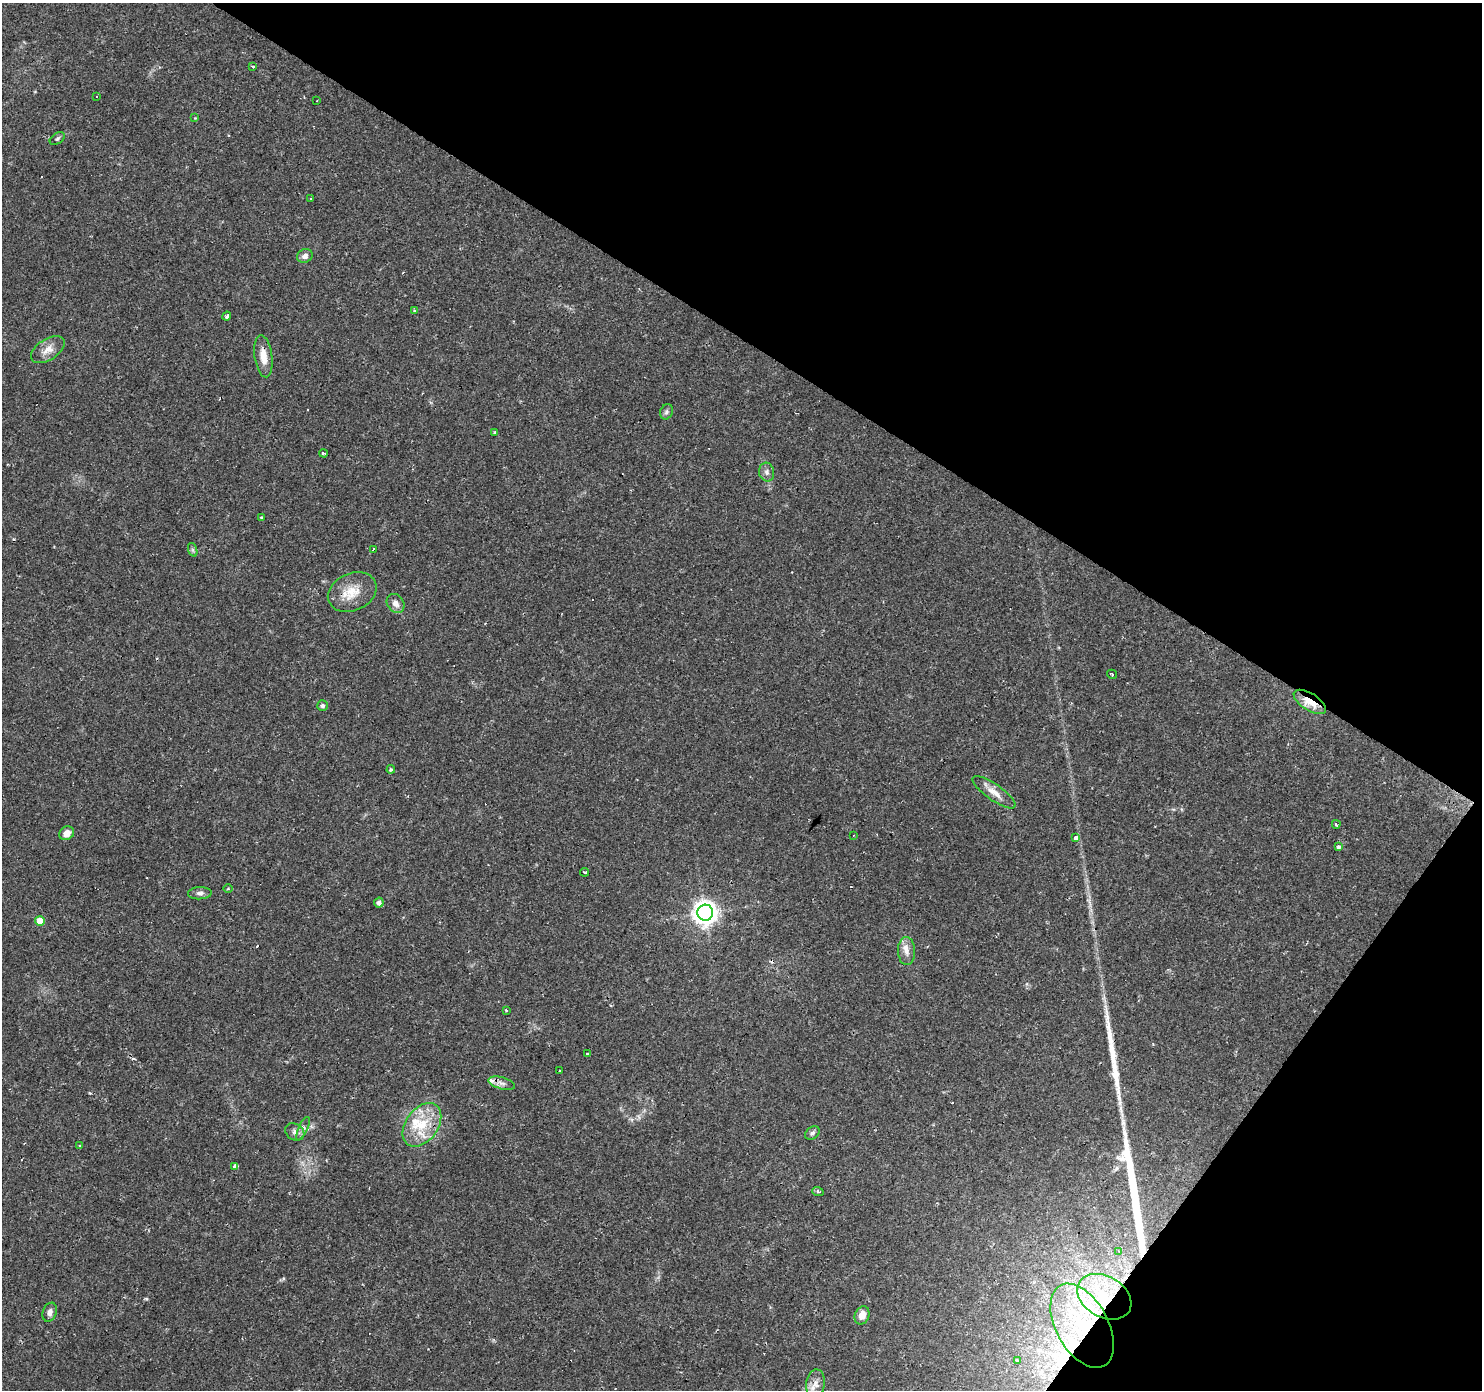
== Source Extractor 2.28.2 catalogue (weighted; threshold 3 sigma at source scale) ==
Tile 8 of 4 x 4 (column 4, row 2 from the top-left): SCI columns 4439-5918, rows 2955-4342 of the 5920 x 5977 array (HDU 1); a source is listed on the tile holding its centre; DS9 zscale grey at full resolution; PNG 1484 x 1392 px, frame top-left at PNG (2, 3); each listed source drawn as its Kron ellipse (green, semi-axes under 4 px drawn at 4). Shown black and unused: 31% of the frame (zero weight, under 2 of 3 exposures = <1% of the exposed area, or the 3 px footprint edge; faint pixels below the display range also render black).
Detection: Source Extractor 2.28.2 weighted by HDU 2 'WHT'; one run over the whole footprint, this tile lists its part. Background 0.0427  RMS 0.0037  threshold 0.0167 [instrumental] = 3 sigma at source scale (4.5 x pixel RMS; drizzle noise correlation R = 1.50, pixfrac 1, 0.0396/0.0396 arcsec/px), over >= 5 px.
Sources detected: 77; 1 inside a brighter object's white glare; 15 cosmic-ray / hot-pixel residue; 2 long thin detections or spike segments (spike, bleed or trail) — neither listed nor drawn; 4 inside a brighter listed object's ellipse — not listed separately; the other 55 listed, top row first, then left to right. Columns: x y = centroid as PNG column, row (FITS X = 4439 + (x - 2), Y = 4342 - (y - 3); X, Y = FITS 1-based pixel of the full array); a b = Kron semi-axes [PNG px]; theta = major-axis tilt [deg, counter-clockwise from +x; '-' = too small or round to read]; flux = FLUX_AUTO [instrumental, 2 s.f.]
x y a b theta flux
253 66 3 2 - 0.36
97 97 3 3 - 0.95
317 101 3 2 - 0.42
195 118 4 3 - 0.26
57 139 8 5 35 0.79
311 198 3 2 - 0.56
305 256 8 6 30 1.6
414 311 4 3 - 0.59
227 316 4 3 - 3.8
48 350 19 10 33 3.9
263 356 21 9 -82 5
666 412 8 6 66 0.95
495 432 4 3 - 0.46
323 453 4 3 - 0.71
767 472 9 7 -77 1.5
261 517 3 3 - 0.46
373 549 3 2 - 0.49
193 550 7 4 -71 0.71
352 592 25 18 24 8.5
396 603 10 8 -54 2.3
1112 674 5 3 - 1.3
1310 702 18 8 -32 10
322 705 5 5 - 1.1
391 769 4 3 - 0.46
994 792 25 8 -35 4.1
1336 824 4 3 - 1.2
67 833 8 6 32 3.1
853 835 3 2 - 0.38
1075 838 4 3 - 2.9
1338 847 4 3 - 1.3
585 872 4 2 - 0.68
228 889 4 3 - 0.41
200 893 12 6 3 1.4
379 903 5 5 - 1.3
705 913 8 8 - 300
40 921 5 5 - 5.5
906 951 14 8 -88 2.8
506 1010 3 3 - 0.82
587 1054 4 3 - 0.89
560 1071 3 2 - 0.35
502 1083 13 6 -15 1.7
422 1125 24 16 54 12
303 1129 13 4 65 1.3
295 1132 10 8 -35 1.6
812 1133 8 6 37 1.1
80 1146 3 2 - 0.71
235 1166 3 3 - 12
818 1192 6 3 -20 0.55
1119 1251 3 3 - 1.1
1104 1297 29 20 -30 22
50 1312 10 7 68 1.7
862 1315 9 7 68 3.1
1082 1326 46 26 -61 37
1017 1361 4 3 - 1.5
815 1384 14 9 82 3
Overlapping masked pixels (flux is a lower limit): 3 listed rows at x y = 1310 702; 1104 1297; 1082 1326
Isophote crosses this tile's border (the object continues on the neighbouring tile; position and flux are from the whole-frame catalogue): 1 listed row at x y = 815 1384